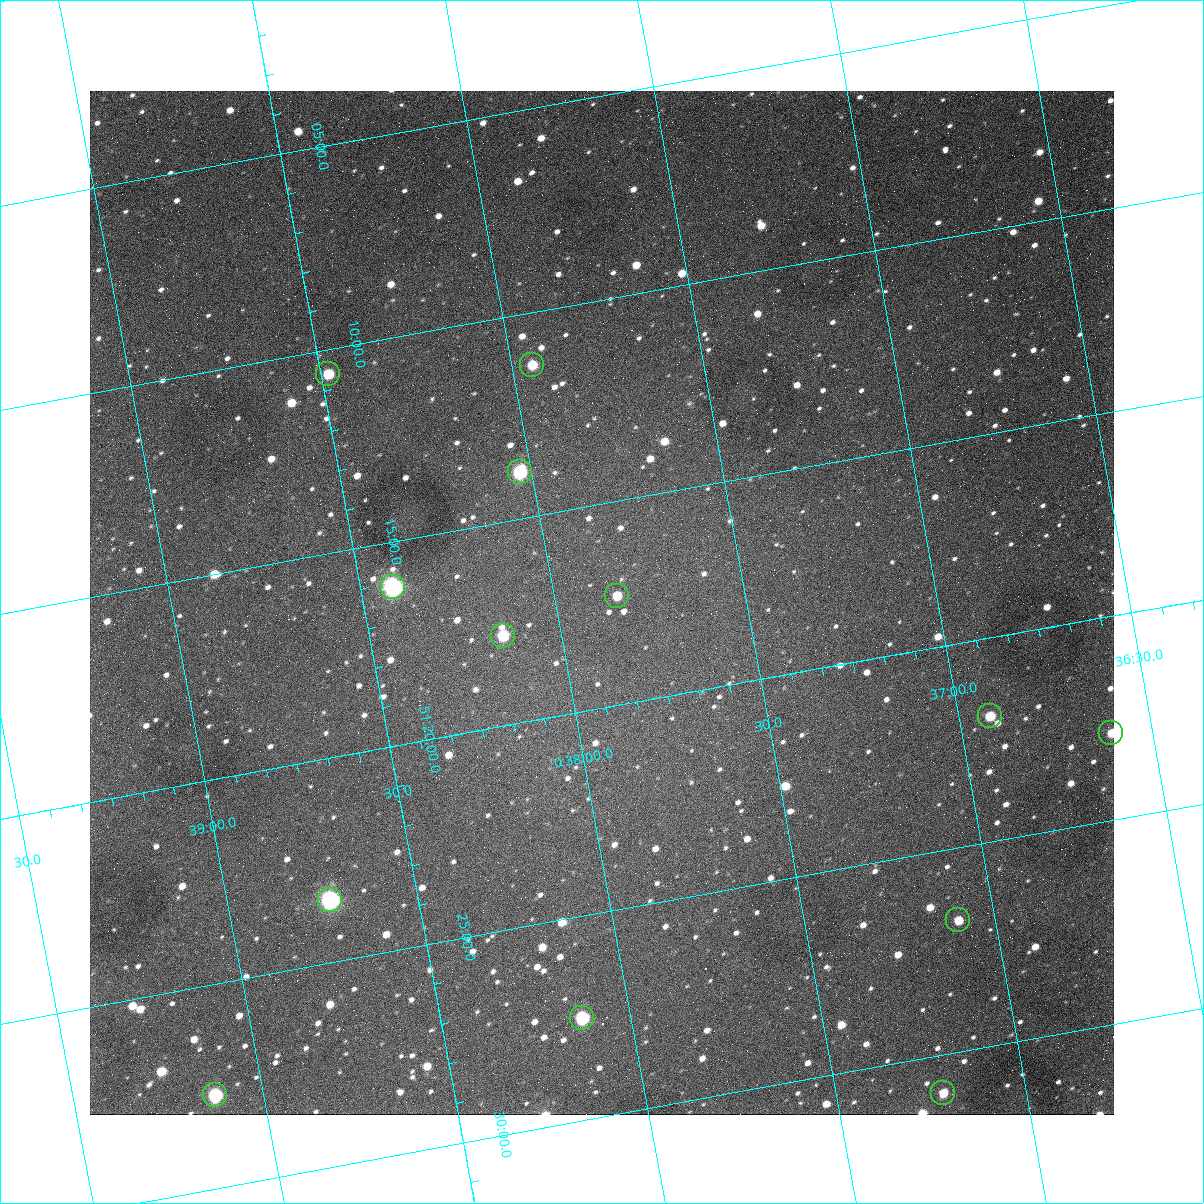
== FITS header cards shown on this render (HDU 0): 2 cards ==
NAXIS1  =                 1024
NAXIS2  =                 1024

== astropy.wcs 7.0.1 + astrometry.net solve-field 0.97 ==
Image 1024 x 1024 px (HDU 0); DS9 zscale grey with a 90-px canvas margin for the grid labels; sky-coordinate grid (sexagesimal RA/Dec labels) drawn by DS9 from the SOLVED WCS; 13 Tycho-2 reference stars matched to detected sources circled (green)
Header WCS: none
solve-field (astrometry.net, Tycho-2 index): SOLVED blind (the file carries no WCS)
Solved WCS: RA---TAN-SIP/DEC--TAN-SIP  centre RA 00:37:53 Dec +51:17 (9.47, +51.29 deg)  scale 1.49 arcsec/px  FOV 25.5' x 25.5'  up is -170 deg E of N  parity flipped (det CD > 0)
(file carries no celestial WCS; the grid is the blind solution)
Tycho-2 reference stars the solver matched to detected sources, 13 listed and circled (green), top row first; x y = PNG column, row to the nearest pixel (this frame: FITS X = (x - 90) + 1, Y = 1024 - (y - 91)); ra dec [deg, ICRS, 3 dp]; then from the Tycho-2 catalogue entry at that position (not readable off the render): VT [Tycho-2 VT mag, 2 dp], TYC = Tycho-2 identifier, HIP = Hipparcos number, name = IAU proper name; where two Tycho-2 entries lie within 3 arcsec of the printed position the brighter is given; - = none
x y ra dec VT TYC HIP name
532 365 9.486 +51.188 10.87 3261-2086-1 - -
328 374 9.620 +51.177 10.71 3261-2090-1 - -
520 472 9.507 +51.231 9.24 3261-2068-1 - -
393 587 9.604 +51.268 7.70 3261-1879-1 3018 -
617 596 9.459 +51.289 11.04 3261-1703-1 - -
503 636 9.538 +51.296 10.24 3261-1493-1 - -
990 716 9.229 +51.365 11.03 3261-2198-1 - -
1111 733 9.152 +51.381 11.06 3261-1519-1 - -
330 900 9.683 +51.391 7.88 3261-1837-1 - -
958 920 9.274 +51.446 10.91 3261-1253-1 - -
582 1018 9.532 +51.458 9.03 3261-1423-1 - -
943 1093 9.305 +51.516 11.13 3261-2117-1 - -
215 1095 9.782 +51.462 9.45 3261-1155-1 - -